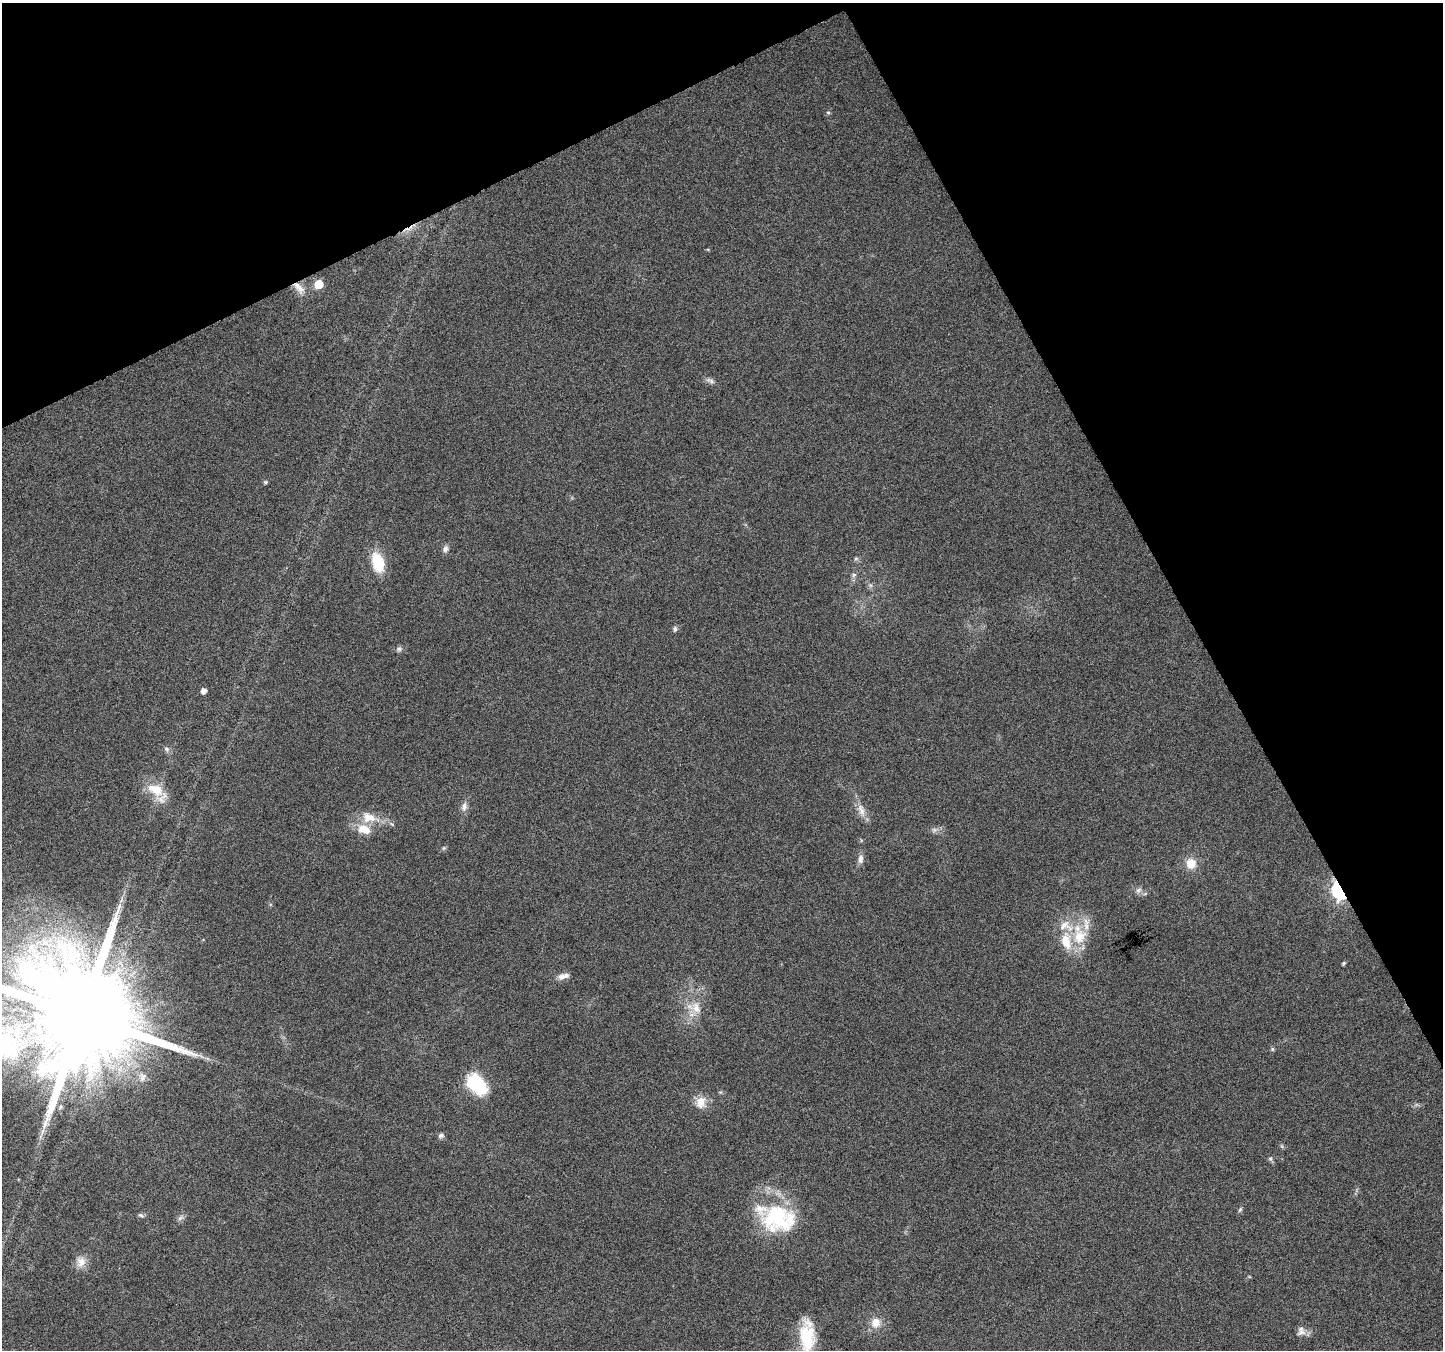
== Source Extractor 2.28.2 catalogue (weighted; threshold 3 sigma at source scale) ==
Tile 3 of 4 x 4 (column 3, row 1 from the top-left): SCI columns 2886-4326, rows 4202-5549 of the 5767 x 5649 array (HDU 1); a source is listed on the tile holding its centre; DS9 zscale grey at full resolution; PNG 1445 x 1352 px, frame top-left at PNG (2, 3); no overlay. Shown black and unused: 26% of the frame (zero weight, under 4 of 8 exposures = <1% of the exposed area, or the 3 px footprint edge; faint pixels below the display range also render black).
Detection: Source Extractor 2.28.2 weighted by HDU 2 'WHT'; one run over the whole footprint, this tile lists its part. Background 0.0378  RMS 0.0028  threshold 0.0113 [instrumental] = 3 sigma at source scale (4.09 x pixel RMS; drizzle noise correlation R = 1.36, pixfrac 0.8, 0.0396/0.0396 arcsec/px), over >= 5 px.
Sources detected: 53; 2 too faint to see at this stretch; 1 cosmic-ray / hot-pixel residue — not listed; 7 inside a brighter listed object's ellipse — not listed separately; the other 43 listed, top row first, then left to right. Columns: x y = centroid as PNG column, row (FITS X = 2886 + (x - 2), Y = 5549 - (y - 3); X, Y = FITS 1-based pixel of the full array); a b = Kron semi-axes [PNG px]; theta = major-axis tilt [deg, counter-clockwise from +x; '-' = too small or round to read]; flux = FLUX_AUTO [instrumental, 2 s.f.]
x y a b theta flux
828 112 6 5 - 0.45
318 284 6 5 - 7.7
300 288 14 12 -49 2.4
710 381 13 6 -22 0.96
265 482 5 4 - 0.39
445 549 8 6 72 1
856 559 6 5 - 0.48
378 562 22 12 -73 9
854 575 7 6 - 0.65
870 585 6 6 - 0.61
675 629 8 5 84 0.58
399 649 9 6 -10 0.72
203 691 5 5 - 1.6
166 749 9 6 -51 0.75
156 790 23 14 -28 6
464 807 12 8 80 1.4
861 810 22 9 -73 2.6
368 817 22 15 -17 4.9
392 824 6 4 -35 0.41
444 848 6 5 - 0.4
860 859 12 7 79 1.3
1191 863 12 12 - 3.6
1138 890 9 7 51 0.89
1339 890 10 7 -70 65
1080 936 24 20 67 8.9
1343 963 5 3 - 0.39
563 976 15 7 15 1.7
696 1008 17 12 -57 3.8
82 1015 28 26 10 10000
6 1044 58 50 -33 46
1272 1049 6 4 -72 0.35
476 1084 25 16 -45 14
701 1102 17 13 77 3.3
60 1107 8 7 - 0.76
441 1135 7 6 - 0.78
1270 1159 6 5 - 0.49
1240 1210 7 5 63 0.47
141 1215 9 5 -18 0.56
778 1219 47 35 -4 23
81 1262 16 13 86 2.6
876 1322 13 12 - 3.2
1301 1331 13 11 79 1.6
807 1338 36 18 -85 12
Overlapping masked pixels (flux is a lower limit): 1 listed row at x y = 1339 890
Isophote crosses this tile's border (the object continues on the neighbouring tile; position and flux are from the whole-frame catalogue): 3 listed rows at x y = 82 1015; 6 1044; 807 1338